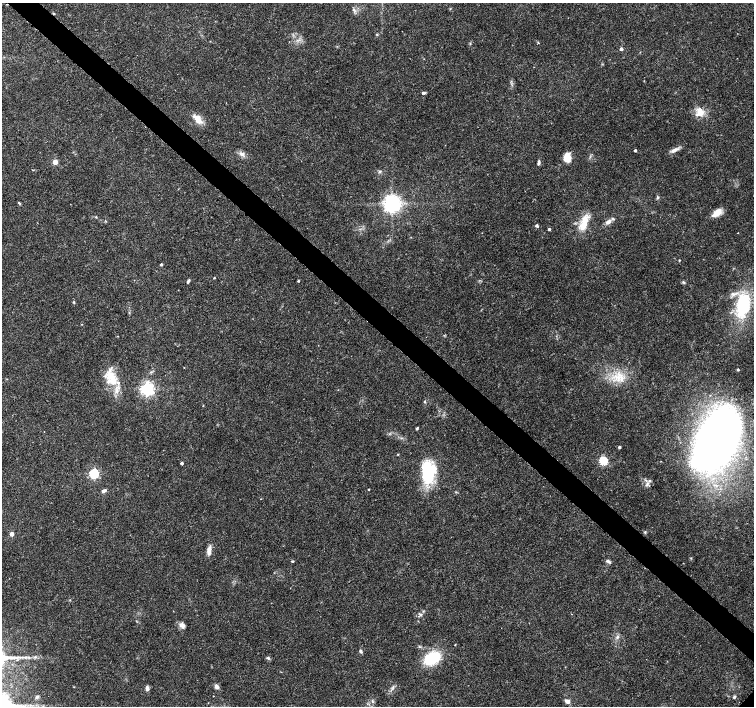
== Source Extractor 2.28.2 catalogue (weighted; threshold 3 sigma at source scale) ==
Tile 11 of 4 x 4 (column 3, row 3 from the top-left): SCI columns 3015-4517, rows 1574-2981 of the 6030 x 6030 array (HDU 1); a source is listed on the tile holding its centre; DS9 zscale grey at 2 x 2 block average (1 PNG px = mean of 2 x 2 image px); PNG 756 x 708 px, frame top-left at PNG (2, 3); no overlay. Shown black and unused: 4% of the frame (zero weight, under 3 of 4 exposures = <1% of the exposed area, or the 3 px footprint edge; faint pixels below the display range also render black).
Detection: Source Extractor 2.28.2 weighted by HDU 2 'WHT'; one run over the whole footprint, this tile lists its part. Background 0.0237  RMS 0.0019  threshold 0.00866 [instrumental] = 3 sigma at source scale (4.5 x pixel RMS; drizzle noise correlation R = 1.50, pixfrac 1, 0.0396/0.0396 arcsec/px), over >= 5 px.
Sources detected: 79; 1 inside a brighter object's white glare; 1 cosmic-ray / hot-pixel residue — not listed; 3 inside a brighter listed object's ellipse — not listed separately; the other 74 listed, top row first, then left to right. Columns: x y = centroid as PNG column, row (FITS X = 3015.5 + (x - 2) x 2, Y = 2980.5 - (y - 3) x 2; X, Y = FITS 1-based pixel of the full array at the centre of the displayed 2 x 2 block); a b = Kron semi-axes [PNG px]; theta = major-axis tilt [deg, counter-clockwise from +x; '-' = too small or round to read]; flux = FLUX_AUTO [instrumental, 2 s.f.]
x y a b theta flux
354 10 5 3 - 0.93
377 34 3 3 - 0.36
470 43 3 2 - 0.35
621 49 3 3 - 1.4
423 93 3 3 - 1
700 112 13 10 -89 5.3
198 119 11 6 -56 5.6
635 150 2 2 - 0.96
675 150 13 4 26 2.2
242 154 8 5 -26 1.9
567 157 10 7 -89 5
55 162 3 3 - 8
539 162 6 3 80 1
657 198 5 3 - 0.63
19 203 4 2 - 0.45
392 203 5 5 - 260
717 213 15 7 40 4.2
96 217 3 2 - 0.31
608 222 8 5 22 2
584 224 21 8 68 7.8
537 225 3 3 - 1.1
549 229 2 2 - 1.1
738 233 2 2 - 0.17
679 260 3 2 - 0.33
161 264 2 2 - 0.84
214 278 2 2 - 0.4
188 281 5 3 - 0.8
298 281 2 2 - 0.48
683 282 5 3 - 0.61
74 302 2 2 - 0.58
743 305 29 15 81 27
82 324 3 2 - 0.21
118 336 2 2 - 0.51
184 367 2 2 - 0.19
738 370 2 2 - 0.7
110 375 23 9 -44 8.8
621 378 8 6 -81 3.2
147 389 4 4 - 130
424 402 3 3 - 0.39
203 406 2 2 - 0.28
417 428 2 2 - 0.75
718 438 48 27 56 350
619 447 2 2 - 0.88
398 454 3 2 - 0.35
603 461 3 3 - 29
182 463 2 2 - 1.3
94 474 4 4 - 49
428 474 27 14 84 25
647 484 8 4 55 1.4
369 489 2 2 - 0.36
104 491 6 3 29 1.3
261 499 2 2 - 0.16
645 532 4 3 - 0.47
12 534 3 3 - 3.3
209 550 13 5 82 2.6
292 561 3 3 - 0.42
608 561 7 3 -31 1
420 614 6 3 -33 0.81
182 625 8 5 -46 2.1
617 637 6 2 66 0.76
455 645 2 2 - 0.23
361 651 4 3 - 0.81
35 657 4 3 - 0.66
268 658 5 3 - 0.74
432 658 16 11 28 20
216 686 6 4 -64 1.5
74 687 2 2 - 0.21
147 688 6 4 -79 1.4
393 688 5 2 - 0.45
213 696 2 2 - 0.17
37 697 5 3 - 0.71
734 697 4 3 - 0.57
372 701 5 2 - 0.55
567 701 6 4 -21 1.9
Diffuse or blended objects may show on this block-average render without a row.